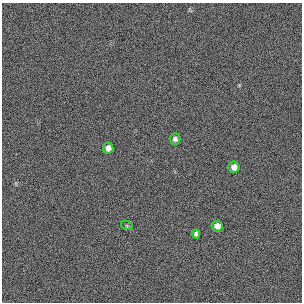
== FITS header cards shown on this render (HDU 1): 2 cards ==
NAXIS1  =                  300 / length of original image axis
NAXIS2  =                  300 / length of original image axis

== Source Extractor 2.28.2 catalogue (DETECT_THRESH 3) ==
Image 300 x 300 px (HDU 1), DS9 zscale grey, 1 PNG px = 1 image px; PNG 304 x 304 px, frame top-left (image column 1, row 300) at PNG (2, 3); each listed source drawn as its Kron ellipse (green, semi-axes under 4 px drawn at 4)
Background 385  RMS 67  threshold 200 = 3 sigma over >= 5 px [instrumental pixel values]
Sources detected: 6; all 6 listed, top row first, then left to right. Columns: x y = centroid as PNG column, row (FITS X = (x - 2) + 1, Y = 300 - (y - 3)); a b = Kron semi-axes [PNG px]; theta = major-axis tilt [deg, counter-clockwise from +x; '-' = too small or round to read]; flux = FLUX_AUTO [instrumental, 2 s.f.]
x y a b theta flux
175 139 6 5 - 13000
108 148 5 5 - 25000
234 167 6 5 - 27000
127 226 6 4 -18 4700
217 226 5 5 - 25000
196 234 4 4 - 11000